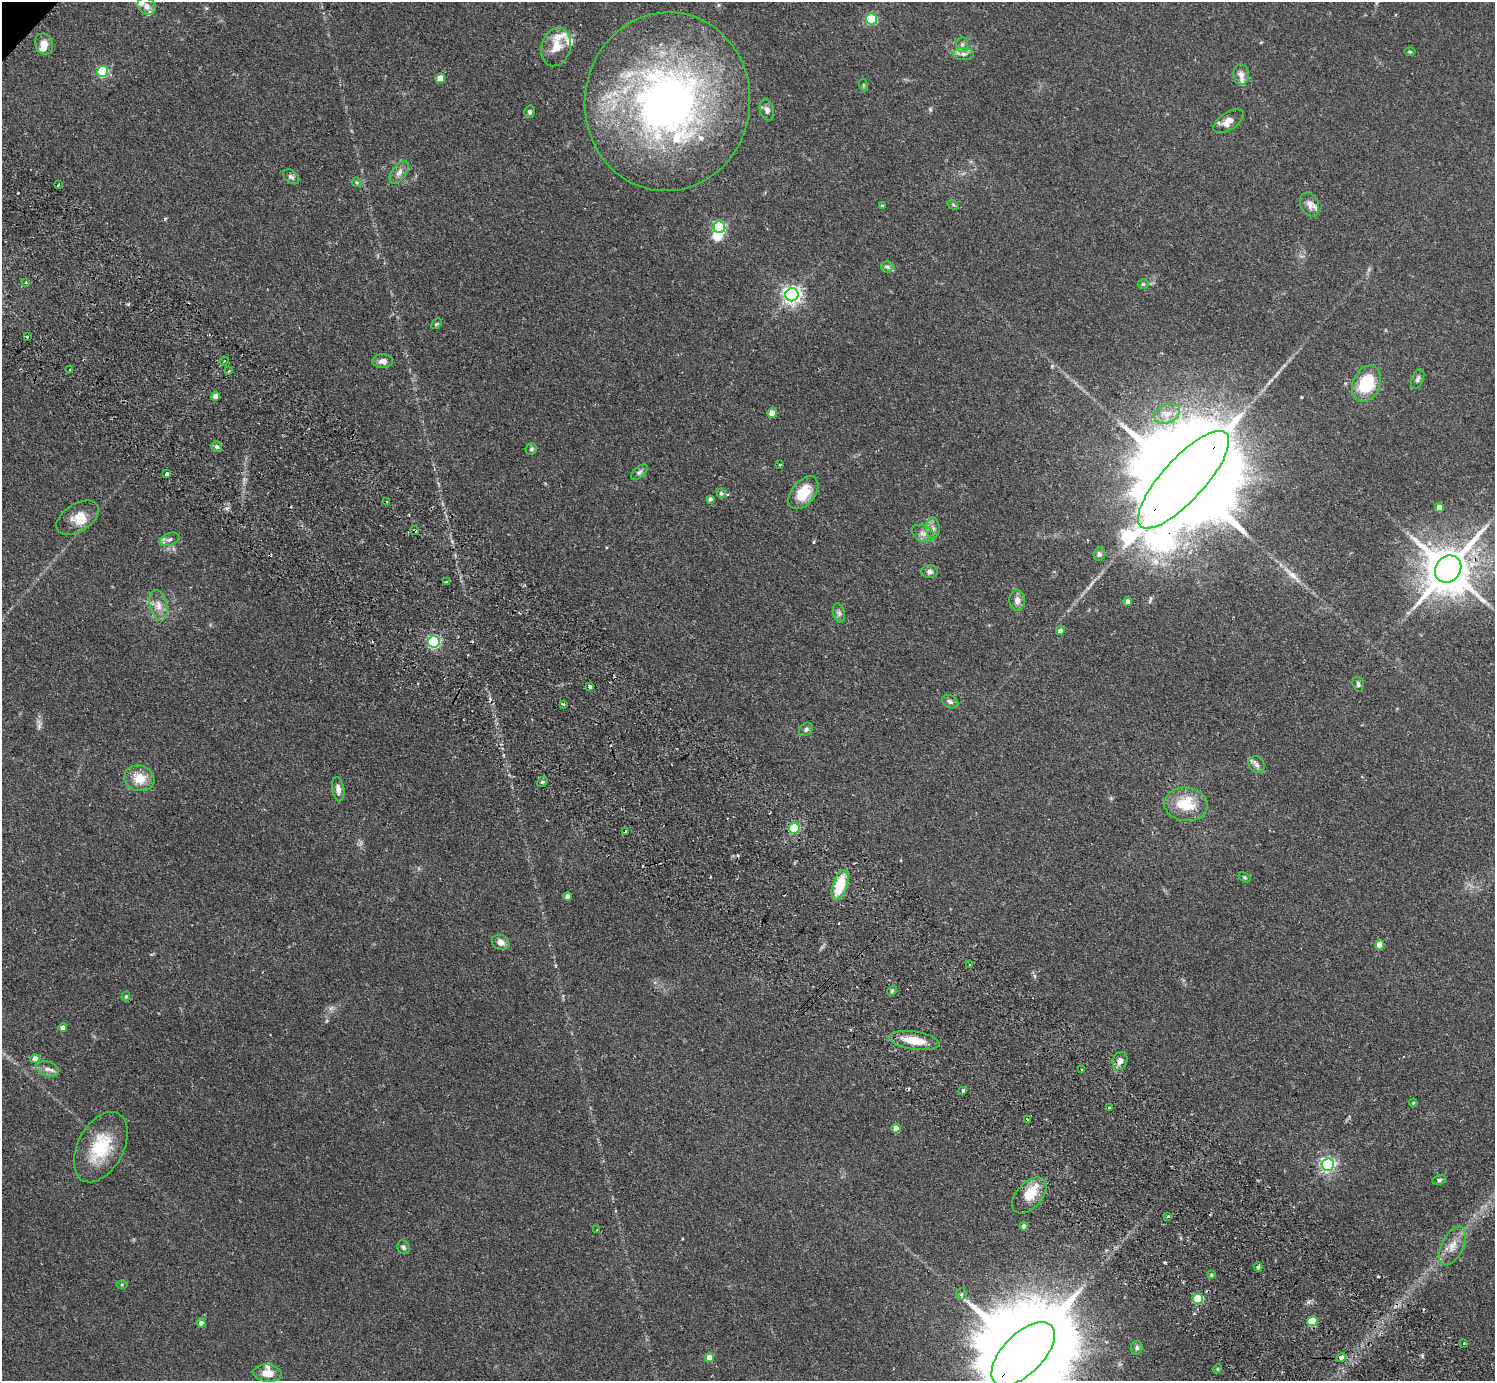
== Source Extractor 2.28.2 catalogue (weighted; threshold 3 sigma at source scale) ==
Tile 6 of 4 x 4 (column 2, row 2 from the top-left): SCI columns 1533-3025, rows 3104-4482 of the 6053 x 6064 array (HDU 1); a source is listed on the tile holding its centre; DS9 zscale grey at full resolution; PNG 1497 x 1383 px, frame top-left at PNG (2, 2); each listed source drawn as its Kron ellipse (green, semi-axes under 4 px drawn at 4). Shown black and unused: <1% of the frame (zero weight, under 2 of 3 exposures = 3% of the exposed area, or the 3 px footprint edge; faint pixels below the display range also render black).
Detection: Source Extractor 2.28.2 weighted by HDU 2 'WHT'; one run over the whole footprint, this tile lists its part. Background 0.0814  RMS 0.0058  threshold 0.026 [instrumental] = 3 sigma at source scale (4.5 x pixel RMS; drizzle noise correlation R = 1.50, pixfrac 1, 0.05/0.05 arcsec/px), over >= 5 px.
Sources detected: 143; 1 too faint to see at this stretch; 1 inside a brighter object's white glare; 10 cosmic-ray / hot-pixel residue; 1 long thin detection or spike segment (spike, bleed or trail) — neither listed nor drawn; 12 inside a brighter listed object's ellipse — not listed separately; the other 118 listed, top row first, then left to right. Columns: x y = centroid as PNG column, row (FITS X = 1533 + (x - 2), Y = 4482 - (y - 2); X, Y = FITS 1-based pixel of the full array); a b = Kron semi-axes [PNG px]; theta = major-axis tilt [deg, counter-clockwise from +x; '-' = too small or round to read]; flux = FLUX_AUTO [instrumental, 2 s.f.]
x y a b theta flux
147 6 9 8 - 3.7
872 19 5 5 - 40
44 44 11 9 -67 4.7
962 44 7 6 - 1.4
556 47 20 14 73 9
1410 52 5 3 - 0.64
963 54 10 6 0 2.3
103 72 6 5 - 42
1241 75 10 8 -81 3.2
440 78 5 4 - 10
863 85 6 4 -71 0.63
667 102 89 82 84 310
767 110 11 7 -76 2.5
530 112 6 5 - 1.2
1228 121 17 8 34 5.4
399 172 13 7 54 3.1
291 177 9 6 -39 1.8
357 182 5 4 - 0.72
58 185 3 2 - 1.4
1310 204 12 9 -67 3.3
953 205 6 4 -30 0.79
882 206 3 3 - 0.61
719 227 6 6 - 78
887 267 6 5 - 1.3
25 282 4 3 - 0.86
1143 284 5 5 - 0.97
792 295 6 6 - 240
437 324 6 4 46 0.72
27 337 3 3 - 2.7
224 361 4 3 - 0.65
383 361 10 7 0 3.2
70 370 3 3 - 0.58
229 371 3 3 - 0.8
1418 379 10 6 67 1.8
1366 384 19 13 67 25
215 396 5 4 - 3.6
772 413 5 4 - 7.5
1167 414 13 9 25 5.5
217 447 6 5 - 1.5
531 449 6 5 - 1
780 465 3 2 - 0.62
639 472 10 5 42 1.6
166 474 3 3 - 2.4
1184 480 63 21 47 26000
721 493 5 4 - 1
803 493 19 11 51 14
710 499 4 4 - 1.6
386 502 4 2 - 0.61
1439 507 4 4 - 5.9
78 518 23 13 32 8.6
933 528 11 6 -89 2.5
415 530 5 3 - 1.3
923 533 12 8 -24 3.1
170 539 10 6 22 2.1
1099 554 6 6 - 1.4
1448 569 14 12 51 2500
930 572 8 6 -2 1.7
446 582 3 3 - 0.62
1017 600 10 7 -86 3.4
1128 601 4 4 - 3.1
158 605 16 8 -76 5
839 613 10 5 -74 1.8
1060 631 4 4 - 2.7
434 642 6 5 - 93
1358 684 7 5 -73 1.4
590 686 4 3 - 2.6
950 702 8 6 -25 1.7
563 704 3 3 - 0.94
806 729 7 6 - 1.4
1257 764 9 7 -47 2.2
139 778 15 12 -18 10
542 782 6 4 42 0.82
338 789 12 6 -81 3.2
1186 804 22 16 -6 19
794 828 5 5 - 32
625 831 3 3 - 2.6
1244 877 6 4 -31 0.75
840 885 15 7 72 19
567 897 4 4 - 2.9
501 942 9 7 -22 3.4
1380 945 4 4 - 9.3
970 965 3 3 - 0.73
892 991 5 4 - 0.81
126 996 5 4 - 0.8
63 1028 4 4 - 3.3
914 1041 26 9 -8 12
35 1059 4 4 - 5.3
1120 1061 9 7 69 3.1
47 1069 12 7 -18 3.4
1081 1069 3 2 - 0.78
963 1090 3 3 - 2.7
1413 1103 4 3 - 0.52
1109 1108 3 3 - 1.2
1027 1119 3 3 - 1.7
896 1128 4 4 - 5.4
101 1147 38 23 62 28
1328 1165 6 6 - 140
1439 1180 7 5 10 1.2
1029 1195 21 12 48 11
1168 1216 3 3 - 0.84
1024 1226 4 4 - 2.4
597 1230 3 3 - 0.58
1452 1246 21 11 63 6.8
403 1247 7 6 - 1.4
1258 1267 4 3 - 5
1211 1275 4 4 - 0.95
122 1285 5 4 - 0.63
961 1294 6 5 - 1.1
1198 1299 5 5 - 30
1312 1321 5 5 - 22
201 1323 4 4 - 3
1464 1343 3 3 - 1.5
1137 1348 7 6 - 1.3
1023 1354 40 20 45 15000
1341 1357 5 4 - 4.7
709 1358 4 4 - 7.6
1217 1369 5 3 - 0.55
267 1373 14 8 -6 6.5
Overlapping masked pixels (flux is a lower limit): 4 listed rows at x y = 1184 480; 415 530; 1448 569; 1023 1354
Isophote crosses this tile's border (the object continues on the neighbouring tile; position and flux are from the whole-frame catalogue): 1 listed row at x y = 1023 1354